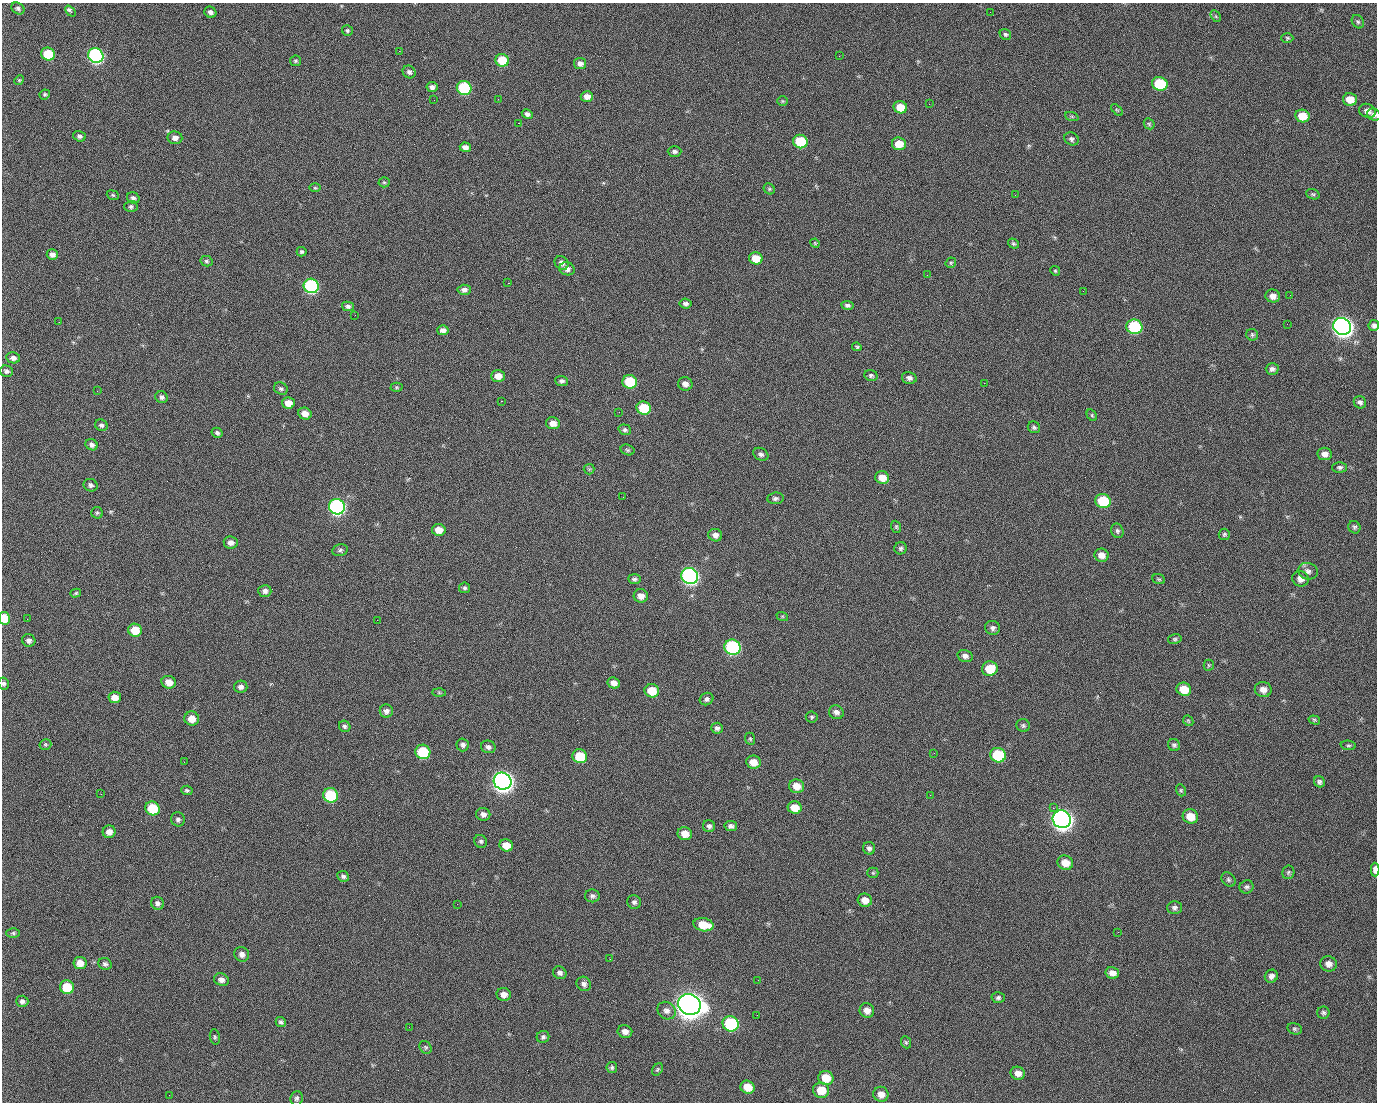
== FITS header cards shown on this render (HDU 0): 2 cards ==
NAXIS1  =                 1375 / length of data axis 1
NAXIS2  =                 1100 / length of data axis 2

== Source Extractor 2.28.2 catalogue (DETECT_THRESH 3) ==
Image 1375 x 1100 px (HDU 0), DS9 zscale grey, 1 PNG px = 1 image px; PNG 1379 x 1104 px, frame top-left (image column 1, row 1100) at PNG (2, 3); each listed source drawn as its Kron ellipse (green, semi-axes under 4 px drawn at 4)
Background 1460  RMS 29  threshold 86.4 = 3 sigma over >= 5 px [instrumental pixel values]
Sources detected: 258; all 258 listed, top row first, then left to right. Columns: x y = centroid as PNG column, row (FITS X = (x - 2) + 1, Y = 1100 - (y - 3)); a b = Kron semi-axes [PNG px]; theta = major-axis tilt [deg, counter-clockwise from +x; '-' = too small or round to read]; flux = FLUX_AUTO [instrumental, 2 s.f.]
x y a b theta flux
18 8 7 5 -34 4.7e+03
70 11 6 3 -49 6.7e+03
210 12 6 5 - 7.2e+03
990 12 2 2 - 1.5e+03
1216 16 6 4 -59 2.7e+03
1358 22 7 5 -56 3.7e+03
347 30 6 5 - 3.4e+03
1005 34 6 5 - 3.8e+03
1287 38 6 5 - 2.7e+03
399 51 2 2 - 2.2e+04
48 54 7 6 - 7.4e+04
96 56 8 7 - 5.1e+05
839 56 2 2 - 1.1e+03
502 60 7 6 - 5.8e+04
295 61 5 5 - 3.3e+03
580 64 6 5 - 8.8e+03
409 72 7 6 - 6.5e+03
19 80 5 4 - 2.3e+03
1160 84 8 6 -16 1.1e+05
432 87 5 5 - 6.4e+03
464 88 7 6 - 1.8e+05
45 94 5 5 - 2.8e+03
587 96 6 5 - 1.2e+04
498 99 2 2 - 1.6e+03
1350 99 7 6 - 2.5e+04
434 100 2 2 - 4.2e+03
782 101 5 5 - 2.5e+03
929 104 2 2 - 8.6e+02
900 107 7 6 - 3.6e+04
1117 110 7 4 -44 2.6e+03
1367 111 8 7 - 1.1e+04
527 114 6 4 -26 6.4e+03
1374 115 7 5 -24 6.2e+03
1302 116 7 6 - 3.5e+04
1072 117 7 4 -20 2.8e+03
518 123 2 2 - 2.5e+04
1149 124 6 5 - 3.0e+03
79 136 6 5 - 5.5e+03
175 138 7 6 - 1.0e+04
1071 139 7 6 - 5.3e+03
800 142 7 6 - 9.3e+04
899 144 7 6 - 3.2e+04
465 147 5 5 - 9.7e+03
675 151 7 5 0 5.1e+03
384 182 5 5 - 2.7e+03
315 188 6 4 -1 2.2e+03
769 189 6 5 - 2.7e+03
1313 194 7 5 -20 3.2e+03
113 195 6 4 -22 2.7e+03
1015 195 2 2 - 6.9e+03
133 198 6 5 - 6.1e+03
131 206 6 5 - 4.3e+03
815 243 5 4 - 1.9e+03
1013 244 6 4 -35 3.3e+03
302 252 5 5 - 3.7e+03
52 255 5 5 - 8.5e+03
756 258 7 6 - 3.2e+04
206 261 6 5 - 3.7e+03
562 263 7 6 - 9.1e+03
951 263 5 4 - 2.7e+03
567 269 8 6 -18 1.0e+04
1055 271 5 4 - 2.5e+03
927 275 2 2 - 7.9e+02
508 283 2 2 - 5.7e+04
311 286 7 7 - 3.2e+05
464 290 6 5 - 7.3e+03
1083 291 2 2 - 3.3e+03
1290 295 2 2 - 2.0e+03
1273 296 7 6 - 1.2e+04
685 304 6 5 - 6.2e+03
847 305 6 4 -7 4.6e+03
348 306 6 4 -12 5.2e+03
355 315 2 2 - 1.0e+03
59 322 2 2 - 1.3e+03
1287 324 2 2 - 1.1e+03
1374 325 5 5 - 5.7e+03
1342 326 9 8 - 1.4e+06
1134 327 8 7 - 1.8e+05
443 330 5 5 - 9.4e+03
1252 335 6 5 - 3.7e+03
857 347 5 4 - 2.8e+03
13 358 7 5 -11 8.1e+03
1272 369 6 5 - 6.3e+03
6 371 6 5 - 5.4e+03
871 375 7 5 -21 4.3e+03
498 376 7 6 - 1.6e+04
909 378 7 6 - 7.2e+03
561 381 6 5 - 5.2e+03
630 382 7 7 - 9.4e+04
984 383 2 2 - 2.0e+04
685 384 7 6 - 1.1e+04
396 387 6 4 -1 2.6e+03
281 389 7 6 - 4.7e+03
97 391 2 2 - 1.5e+03
162 397 6 5 - 5.2e+03
501 401 3 2 - 5.9e+04
1360 402 6 6 - 5.7e+03
288 403 6 6 - 2.0e+04
644 408 7 6 - 7.0e+04
619 412 2 2 - 8.7e+02
305 414 7 5 -25 1.4e+04
1092 415 6 4 -61 2.6e+03
553 423 7 6 - 1.5e+04
101 425 6 5 - 4.5e+03
1034 427 6 5 - 4.0e+03
625 430 6 5 - 4.3e+03
217 433 6 5 - 4.5e+03
92 445 6 5 - 7.1e+03
628 450 7 5 -17 3.6e+03
761 454 8 6 -29 5.9e+03
1325 454 7 6 - 1.1e+04
1340 467 7 5 1 4.7e+03
589 469 5 5 - 3.0e+03
882 478 7 6 - 2.1e+04
91 485 7 6 - 5.5e+03
623 497 2 2 - 3.1e+03
775 498 8 5 6 5.4e+03
1103 501 8 7 - 9.1e+04
337 507 8 7 - 5.6e+05
97 513 6 5 - 3.3e+03
896 527 6 4 -70 2.7e+03
1354 527 6 5 - 3.7e+03
439 530 6 6 - 2.1e+04
1117 531 7 6 - 4.6e+03
1224 534 6 5 - 3.2e+03
715 535 7 6 - 9.6e+03
231 543 7 6 - 1.0e+04
901 548 6 6 - 4.2e+03
340 550 8 6 12 4.6e+03
1102 555 7 6 - 1.4e+04
1308 571 10 8 -17 8.6e+03
690 576 8 8 - 6.7e+05
634 579 6 5 - 4.1e+03
1159 579 6 4 -20 2.9e+03
1300 579 8 7 - 1.2e+04
464 588 5 5 - 3.8e+03
265 591 6 6 - 8.0e+03
76 593 5 4 - 2.6e+03
641 596 7 6 - 1.4e+04
782 616 6 4 -18 2.3e+03
4 618 6 5 - 3.9e+04
27 619 2 2 - 4.2e+03
377 620 2 2 - 1.1e+04
993 628 7 7 - 6.4e+03
135 630 7 6 - 4.1e+04
1175 639 7 5 14 3.3e+03
29 640 7 6 - 6.9e+03
733 647 8 7 - 3.2e+05
965 656 8 6 -15 8.2e+03
1209 665 5 5 - 2.5e+03
990 669 8 7 - 4.7e+04
169 682 7 6 - 1.9e+04
614 683 6 5 - 1.1e+04
4 684 6 5 - 4.6e+03
241 687 7 6 - 7.4e+03
1184 689 7 6 - 3.7e+04
1263 690 8 7 - 1.2e+04
652 691 7 6 - 4.5e+04
439 693 6 4 -1 2.7e+03
115 697 6 5 - 1.9e+04
707 699 7 6 - 5.7e+03
386 711 6 6 - 8.2e+03
836 712 7 7 - 8.3e+03
812 717 6 5 - 3.4e+03
192 719 7 7 - 2.2e+04
1314 720 6 4 -16 3.0e+03
1188 721 6 4 -45 2.5e+03
1023 725 7 6 - 4.3e+03
345 726 6 5 - 4.2e+03
717 728 6 5 - 5.5e+03
750 739 6 5 - 3.0e+03
45 744 6 5 - 2.9e+03
463 745 6 6 - 5.7e+03
1174 745 6 5 - 4.5e+03
1348 745 8 5 -4 3.3e+03
488 747 7 6 - 7.1e+03
423 752 7 7 - 9.8e+04
934 753 3 2 - 1.9e+03
998 755 8 7 - 1.2e+05
580 756 7 7 - 7.2e+04
184 762 3 2 - 1.3e+03
753 762 7 6 - 2.1e+04
503 781 9 8 - 1.5e+06
1319 782 6 5 - 5.2e+03
797 786 8 6 -12 2.3e+04
187 790 6 4 -5 3.9e+03
1181 790 6 4 -69 2.9e+03
101 794 3 2 - 2.7e+03
331 795 7 7 - 1.3e+05
930 795 2 2 - 8.2e+03
153 808 7 7 - 7.4e+04
795 808 7 6 - 2.9e+04
1053 808 2 2 - 1.6e+04
483 814 7 6 - 8.7e+03
1190 816 8 7 - 3.1e+04
178 819 7 6 - 5.6e+03
1062 819 9 8 - 1.5e+06
709 826 6 6 - 6.2e+03
731 826 6 5 - 6.0e+03
109 832 6 6 - 1.2e+04
685 834 7 6 - 2.0e+04
481 841 7 6 - 4.2e+03
506 845 7 6 - 2.6e+04
869 848 6 6 - 5.7e+03
1065 863 8 7 - 2.3e+04
1375 870 7 3 -89 1.5e+04
1288 872 7 6 - 3.8e+03
873 873 5 5 - 2.4e+03
343 876 6 5 - 5.0e+03
1228 880 8 6 -47 4.3e+03
1247 887 7 6 - 4.9e+03
592 896 7 6 - 5.7e+03
865 900 7 6 - 1.8e+04
634 902 7 6 - 5.5e+03
157 903 6 6 - 5.7e+03
457 904 2 2 - 1.4e+03
1174 908 7 6 - 5.6e+03
703 925 10 6 -10 4.2e+04
1118 932 3 2 - 2.5e+03
13 933 6 5 - 3.4e+03
242 954 7 7 - 8.4e+03
610 959 3 2 - 2.7e+03
80 963 6 6 - 1.8e+04
105 964 7 6 - 4.9e+03
1328 964 8 7 - 1.1e+04
560 973 7 6 - 6.1e+03
1112 973 7 6 - 1.3e+04
1271 976 7 6 - 8.3e+03
221 980 7 6 - 9.1e+03
758 980 2 2 - 1.9e+03
584 984 8 7 - 6.9e+03
67 987 7 7 - 5.9e+04
504 994 7 6 - 1.2e+04
998 998 6 5 - 4.6e+03
22 1001 6 5 - 5.6e+03
689 1004 11 10 - 3.0e+06
867 1010 7 7 - 1.4e+04
666 1011 9 8 - 9.7e+03
1323 1013 6 6 - 4.4e+03
757 1015 3 2 - 1.4e+03
281 1022 5 4 - 4.1e+03
731 1024 8 7 - 1.9e+05
409 1027 2 2 - 7.7e+02
1295 1029 7 5 -15 3.8e+03
625 1031 7 6 - 1.0e+04
215 1037 8 5 -81 3.5e+03
543 1037 6 6 - 4.3e+03
906 1042 6 4 -68 2.9e+03
426 1047 7 5 -53 3.5e+03
612 1067 5 5 - 3.9e+03
657 1069 7 5 55 3.0e+03
1018 1073 7 6 - 1.2e+04
826 1078 7 7 - 3.5e+04
748 1087 7 6 - 2.9e+04
821 1090 8 7 - 3.6e+04
881 1094 7 7 - 1.4e+04
169 1095 2 2 - 5.1e+03
296 1098 7 6 - 4.8e+03
At the frame edge (FLAGS 8, measured only in part): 5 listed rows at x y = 1374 115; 1374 325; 4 618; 4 684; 1375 870